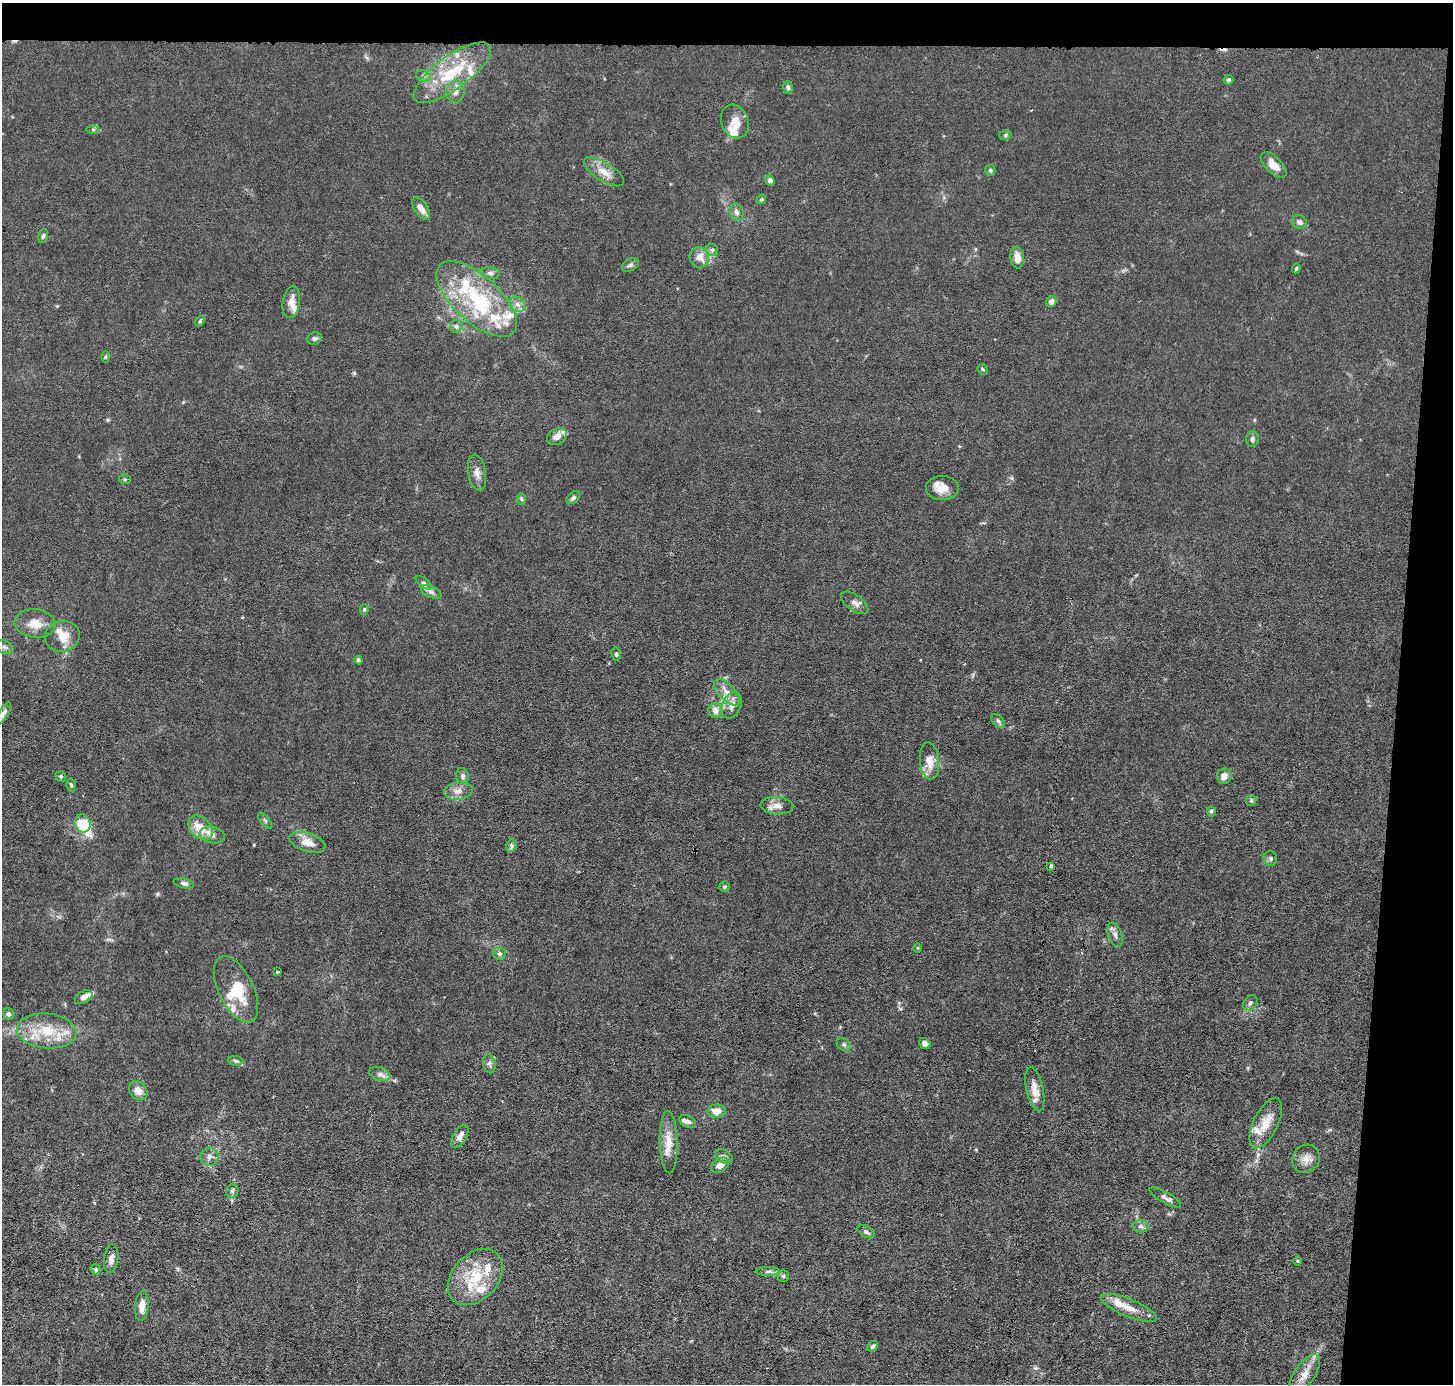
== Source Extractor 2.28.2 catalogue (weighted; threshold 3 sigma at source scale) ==
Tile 3 of 3 x 3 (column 3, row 1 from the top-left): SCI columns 2904-4354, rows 2902-4283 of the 4354 x 4384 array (HDU 1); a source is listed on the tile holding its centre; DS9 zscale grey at full resolution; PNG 1455 x 1386 px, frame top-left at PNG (2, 3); each listed source drawn as its Kron ellipse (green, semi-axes under 4 px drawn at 4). Shown black and unused: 7% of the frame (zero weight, under 3 of 6 exposures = <1% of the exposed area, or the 3 px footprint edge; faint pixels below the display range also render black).
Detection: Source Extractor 2.28.2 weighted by HDU 2 'WHT'; one run over the whole footprint, this tile lists its part. Background 0.0122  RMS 0.0027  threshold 0.0111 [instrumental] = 3 sigma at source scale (4.09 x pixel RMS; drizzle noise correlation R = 1.36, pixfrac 0.8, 0.05/0.05 arcsec/px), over >= 5 px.
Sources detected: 135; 1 inside a brighter object's white glare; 2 cosmic-ray / hot-pixel residue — neither listed nor drawn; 21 inside a brighter listed object's ellipse — not listed separately; the other 111 listed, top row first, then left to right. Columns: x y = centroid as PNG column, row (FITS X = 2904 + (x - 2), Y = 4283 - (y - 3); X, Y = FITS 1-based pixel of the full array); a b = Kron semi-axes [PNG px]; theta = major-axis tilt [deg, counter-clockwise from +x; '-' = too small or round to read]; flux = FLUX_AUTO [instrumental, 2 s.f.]
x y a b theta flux
452 73 46 16 36 13
423 76 8 5 -19 0.71
1228 80 5 4 - 0.47
788 87 6 4 -80 0.62
455 92 11 9 83 1.7
735 121 17 13 -67 2.9
93 129 6 4 0 0.44
1005 135 6 5 - 0.38
1274 165 16 8 -44 2.4
990 170 5 5 - 0.41
604 172 23 9 -32 2.9
770 181 5 4 - 0.85
761 199 5 4 - 0.35
421 208 13 6 -57 1.9
737 212 9 6 -74 0.99
1299 222 8 7 - 0.83
43 236 7 4 74 0.5
712 250 6 5 - 0.52
699 257 10 9 - 2.2
1017 258 11 6 -84 2.2
630 265 9 6 30 0.63
1296 268 5 4 - 0.27
490 273 10 6 -7 0.77
477 299 50 23 -42 22
291 302 16 8 81 2.1
1051 302 6 5 - 1
517 304 9 7 -31 1.2
200 321 5 4 - 0.36
456 326 6 6 - 0.62
315 338 7 6 - 0.61
105 357 6 4 89 0.3
983 369 6 4 -48 0.33
557 436 10 7 29 2
1252 439 8 6 89 0.63
477 472 18 9 -81 1.8
125 479 6 4 -19 0.34
942 488 16 12 -1 3.1
573 498 8 5 39 0.64
521 499 6 4 -87 0.35
424 583 9 4 -36 0.63
431 592 11 5 -25 0.97
855 603 16 8 -36 1.3
364 609 5 4 - 0.44
35 623 20 14 -6 3.7
62 636 17 15 13 3.8
5 647 9 6 -26 0.74
616 654 7 4 -80 0.42
358 660 4 4 - 0.63
727 692 17 7 -46 2
732 705 14 9 66 1.9
715 710 7 6 - 1.8
3 714 13 4 60 0.89
998 721 8 5 -46 0.54
929 761 18 9 -85 3
61 776 6 5 - 0.39
462 776 8 6 -77 0.7
1224 776 8 7 - 1.5
71 785 6 4 -80 0.41
458 791 14 8 9 1.8
1251 800 5 5 - 0.36
777 806 16 9 -3 1.9
1211 811 5 4 - 0.46
265 820 9 3 -50 0.37
83 823 9 7 -71 8.1
200 828 14 10 -42 4.4
212 835 12 8 -13 1.4
307 842 19 9 -18 3.1
511 846 6 5 - 0.46
1271 858 7 6 - 0.52
1051 866 4 3 - 1.5
184 883 10 5 -13 0.68
724 887 5 5 - 0.42
1115 935 13 7 -72 1.1
918 948 5 3 - 0.21
500 954 6 6 - 0.65
277 972 3 3 - 0.26
236 989 36 17 -64 8.2
84 997 9 6 29 1.1
1250 1003 8 6 53 0.64
9 1014 6 5 - 0.79
47 1031 30 17 -6 8.5
925 1043 6 5 - 0.85
844 1044 7 6 - 0.56
236 1061 8 4 -4 0.52
489 1064 10 6 -79 0.72
380 1074 11 6 -19 1
1035 1089 22 8 -77 2.7
138 1091 10 8 -45 2.1
717 1111 9 6 -1 2.6
688 1121 9 5 -27 0.9
1266 1123 27 12 64 4.3
460 1136 12 6 61 1.5
669 1142 31 9 -88 3.8
724 1156 9 6 -26 0.87
209 1157 9 9 - 1.1
1306 1159 14 13 - 2.1
720 1165 9 7 32 1.9
232 1191 7 6 - 0.58
1165 1197 18 5 -29 1.1
1141 1226 8 6 -1 0.71
866 1232 9 5 -29 0.7
111 1259 14 7 82 1.3
1298 1261 4 3 - 0.23
96 1270 5 4 - 0.43
768 1271 12 4 1 0.78
783 1276 5 5 - 0.45
475 1277 32 23 47 10
142 1306 15 7 84 2.2
1129 1308 30 8 -22 3.2
873 1346 6 4 41 0.53
1304 1375 24 10 57 3.7
Isophote crosses this tile's border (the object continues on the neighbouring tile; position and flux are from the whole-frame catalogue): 2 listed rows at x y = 3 714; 1304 1375